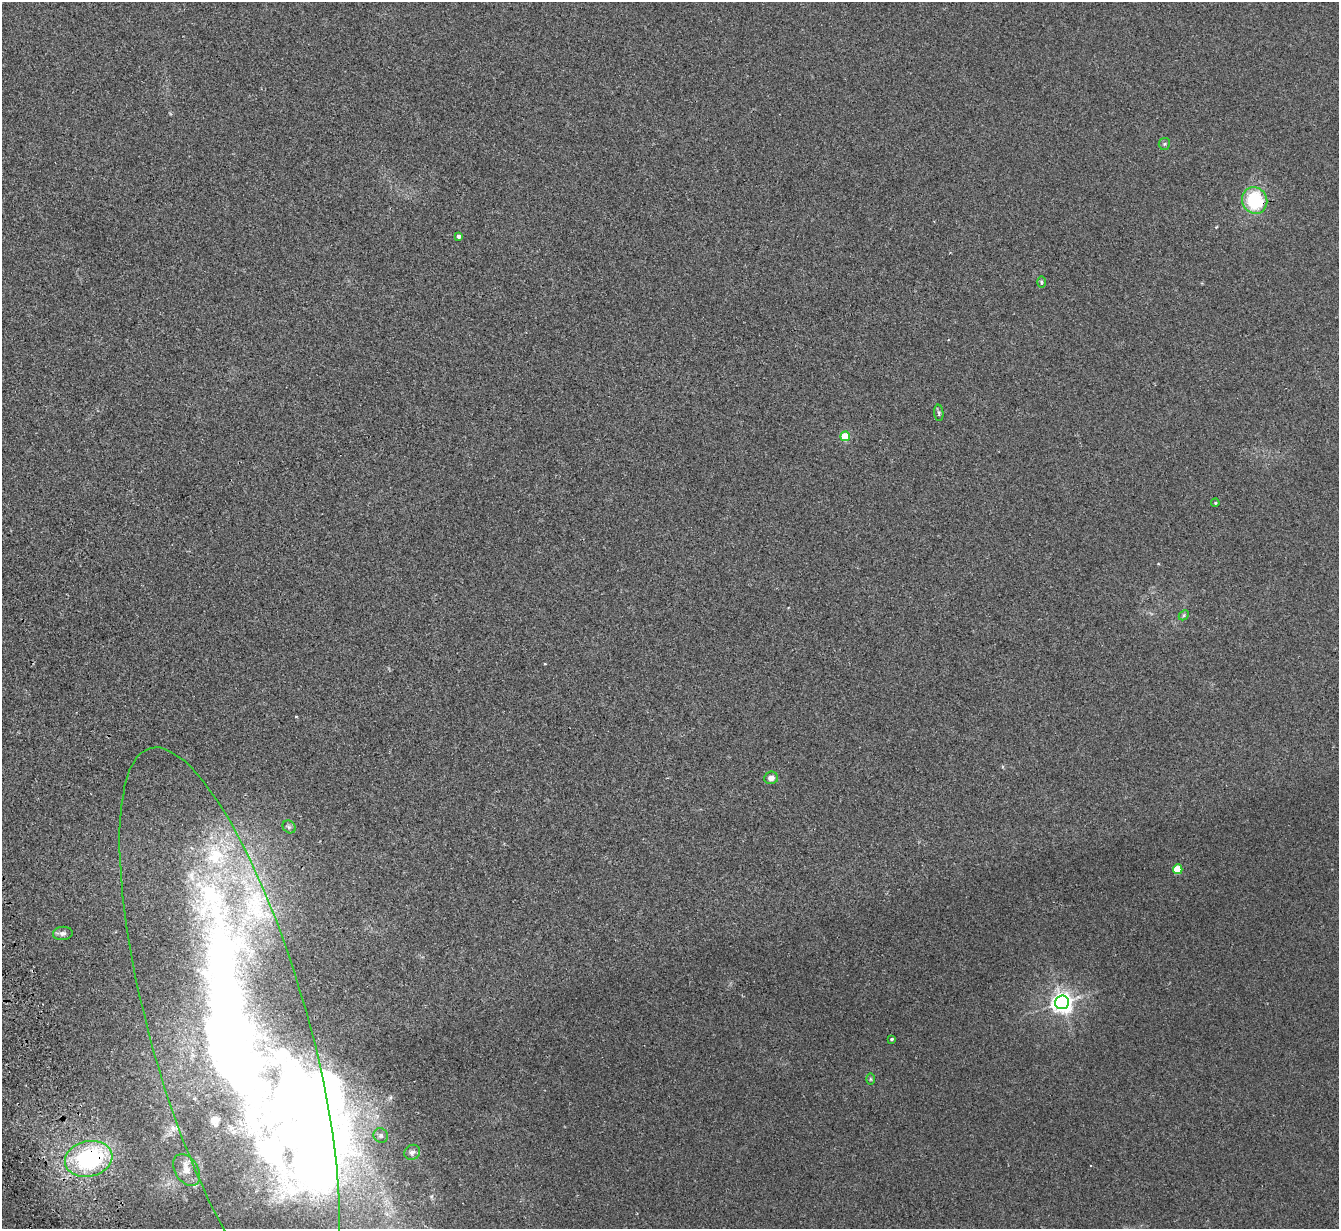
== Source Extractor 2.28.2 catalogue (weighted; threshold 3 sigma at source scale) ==
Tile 7 of 4 x 4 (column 3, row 2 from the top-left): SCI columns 2731-4067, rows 2626-3852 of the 5459 x 5375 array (HDU 1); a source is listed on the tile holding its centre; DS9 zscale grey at full resolution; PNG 1341 x 1231 px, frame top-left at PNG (2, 2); each listed source drawn as its Kron ellipse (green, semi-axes under 4 px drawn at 4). Shown black and unused: <1% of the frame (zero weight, under 2 of 3 exposures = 3% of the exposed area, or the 3 px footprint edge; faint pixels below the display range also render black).
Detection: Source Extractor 2.28.2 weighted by HDU 2 'WHT'; one run over the whole footprint, this tile lists its part. Background 0.0807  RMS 0.0082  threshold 0.037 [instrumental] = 3 sigma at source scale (4.5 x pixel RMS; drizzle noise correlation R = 1.50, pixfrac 1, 0.05/0.05 arcsec/px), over >= 5 px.
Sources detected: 30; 4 inside a brighter object's white glare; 2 cosmic-ray / hot-pixel residue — neither listed nor drawn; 4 inside a brighter listed object's ellipse — not listed separately; the other 20 listed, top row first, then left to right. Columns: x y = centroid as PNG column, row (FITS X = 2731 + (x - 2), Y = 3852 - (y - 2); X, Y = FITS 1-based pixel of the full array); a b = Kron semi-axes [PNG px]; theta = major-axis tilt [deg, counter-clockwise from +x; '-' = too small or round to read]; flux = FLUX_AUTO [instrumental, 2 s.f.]
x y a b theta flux
1164 144 6 5 - 1.3
1255 200 13 12 - 51
459 236 4 3 - 1.9
1041 282 6 4 -89 0.96
939 413 8 4 -85 1.4
845 436 5 5 - 25
1215 503 4 4 - 0.84
1184 615 6 4 46 1.1
771 778 7 6 - 4.2
289 827 7 6 - 1.7
1178 869 5 4 - 26
63 933 10 6 7 2.9
1062 1002 7 7 - 510
230 1030 293 79 -74 1300
892 1039 3 3 - 1.1
870 1079 6 4 -89 0.91
381 1136 7 7 - 2.2
412 1152 8 7 - 3
89 1159 24 17 13 93
187 1170 17 11 -59 8.3
Overlapping masked pixels (flux is a lower limit): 2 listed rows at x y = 1255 200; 89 1159
Isophote crosses this tile's border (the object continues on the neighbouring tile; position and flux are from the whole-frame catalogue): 1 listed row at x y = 230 1030